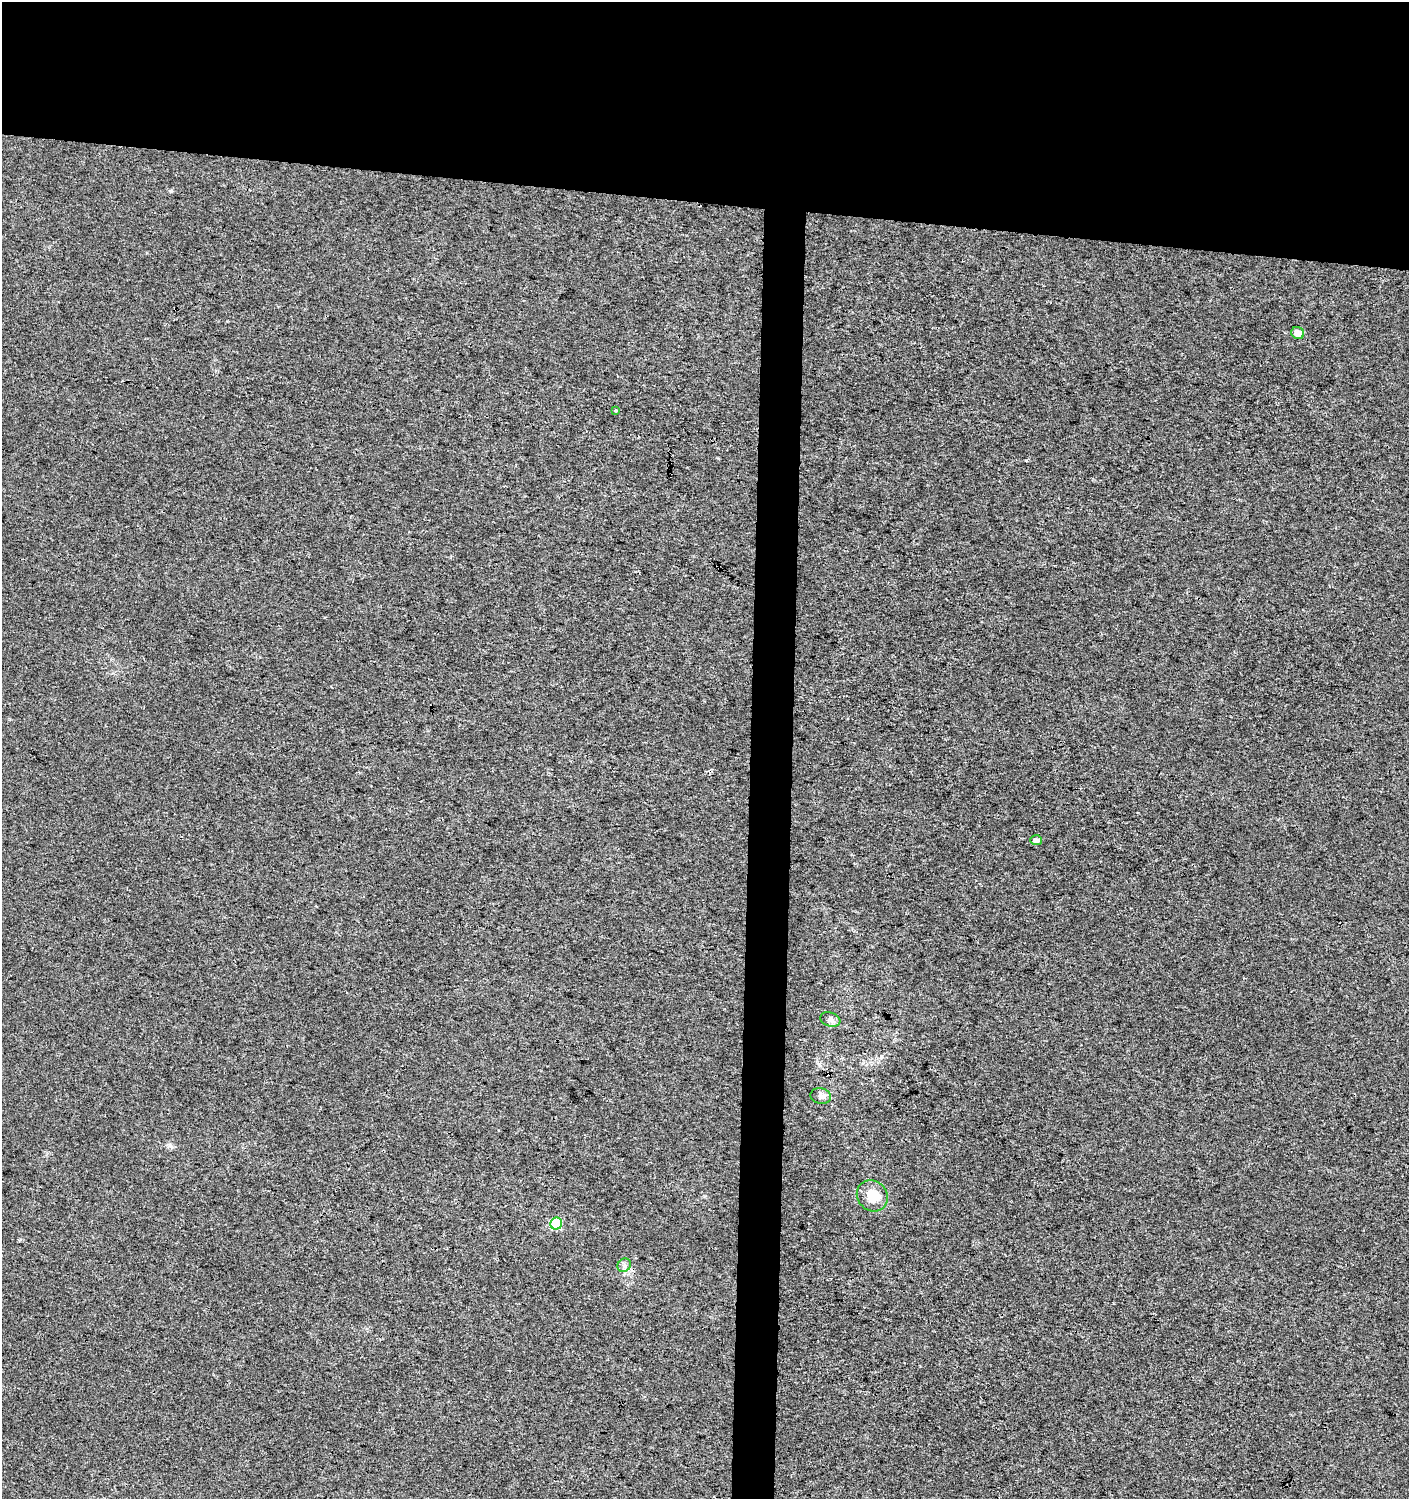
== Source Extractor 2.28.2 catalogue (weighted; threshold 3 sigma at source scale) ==
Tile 2 of 3 x 3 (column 2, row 1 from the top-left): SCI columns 1636-3042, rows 3003-4499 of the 4737 x 4499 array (HDU 1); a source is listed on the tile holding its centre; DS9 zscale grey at full resolution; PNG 1411 x 1501 px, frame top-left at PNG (2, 2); each listed source drawn as its Kron ellipse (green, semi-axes under 4 px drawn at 4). Shown black and unused: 16% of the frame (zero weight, under 3 of 4 exposures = <1% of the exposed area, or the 3 px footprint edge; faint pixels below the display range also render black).
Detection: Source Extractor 2.28.2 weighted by HDU 2 'WHT'; one run over the whole footprint, this tile lists its part. Background 0.00118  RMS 0.0033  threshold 0.0149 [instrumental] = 3 sigma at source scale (4.5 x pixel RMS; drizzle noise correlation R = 1.50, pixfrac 1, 0.0396/0.0396 arcsec/px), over >= 5 px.
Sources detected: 11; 3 cosmic-ray / hot-pixel residue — neither listed nor drawn; the other 8 listed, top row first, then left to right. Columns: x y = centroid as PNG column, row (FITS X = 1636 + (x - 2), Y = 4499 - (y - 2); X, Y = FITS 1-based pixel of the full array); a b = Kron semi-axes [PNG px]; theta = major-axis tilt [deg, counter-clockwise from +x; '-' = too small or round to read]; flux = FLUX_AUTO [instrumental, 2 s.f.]
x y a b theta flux
1298 333 7 6 - 3.1
616 410 3 3 - 1.4
1036 840 6 5 - 1.8
830 1019 10 7 -18 1.2
821 1096 10 8 -14 1.3
872 1196 16 14 -45 6.7
556 1224 6 6 - 20
624 1265 7 6 - 1